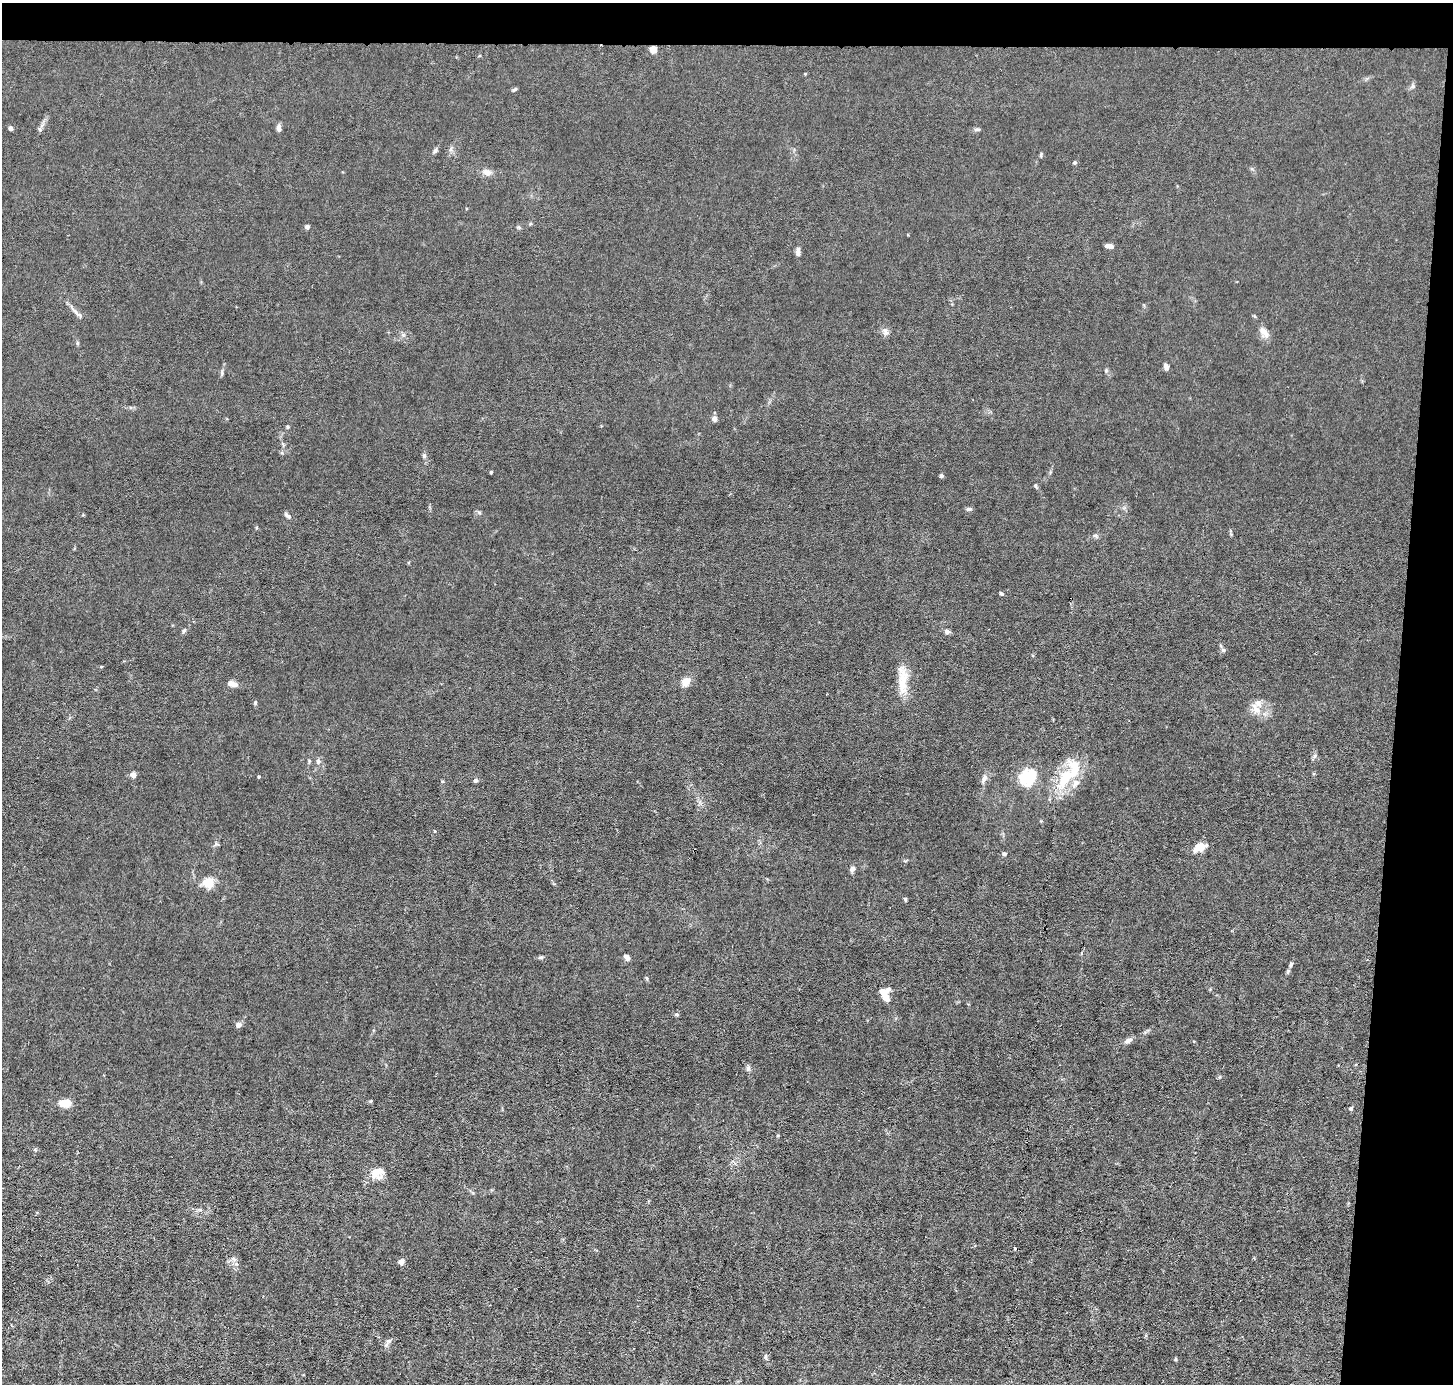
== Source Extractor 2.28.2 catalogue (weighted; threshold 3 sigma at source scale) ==
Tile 3 of 3 x 3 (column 3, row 1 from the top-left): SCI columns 2904-4354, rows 2902-4283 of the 4354 x 4384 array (HDU 1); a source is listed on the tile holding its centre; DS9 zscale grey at full resolution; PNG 1455 x 1386 px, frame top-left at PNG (2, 3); no overlay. Shown black and unused: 7% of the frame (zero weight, under 3 of 6 exposures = <1% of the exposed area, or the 3 px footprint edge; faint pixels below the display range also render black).
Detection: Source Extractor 2.28.2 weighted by HDU 2 'WHT'; one run over the whole footprint, this tile lists its part. Background 0.0122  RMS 0.0027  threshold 0.0111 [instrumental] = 3 sigma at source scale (4.09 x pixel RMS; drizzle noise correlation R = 1.36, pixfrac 0.8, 0.05/0.05 arcsec/px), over >= 5 px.
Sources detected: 69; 1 cosmic-ray / hot-pixel residue — not listed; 2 inside a brighter listed object's ellipse — not listed separately; the other 66 listed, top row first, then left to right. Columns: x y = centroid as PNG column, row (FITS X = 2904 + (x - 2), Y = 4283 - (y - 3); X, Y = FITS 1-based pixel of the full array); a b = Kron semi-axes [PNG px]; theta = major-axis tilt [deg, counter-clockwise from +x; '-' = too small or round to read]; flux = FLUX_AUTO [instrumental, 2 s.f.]
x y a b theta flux
653 50 6 6 - 2.3
1413 86 6 5 - 0.46
514 89 7 3 34 0.34
279 127 8 6 -86 0.89
10 128 4 4 - 0.88
977 129 9 4 5 0.46
451 149 7 4 71 0.48
435 150 6 5 - 0.54
1041 155 7 3 82 0.28
1075 163 4 4 - 0.38
487 172 10 8 -18 1.4
307 227 5 4 - 0.78
1109 246 7 4 -8 1.3
798 252 9 5 85 0.98
77 313 23 4 -40 1.1
885 332 11 8 -57 0.96
1264 332 16 8 -51 1.7
77 343 6 4 -89 0.31
1166 367 7 5 -65 0.91
714 419 7 6 - 0.92
288 427 5 4 - 0.29
424 456 7 5 -88 0.52
491 472 3 3 - 0.33
941 476 5 4 - 0.42
969 509 8 5 -1 0.49
479 512 6 4 -20 0.37
287 515 10 5 -41 0.67
1096 536 6 5 - 0.42
1001 593 5 4 - 0.39
184 631 8 4 65 0.45
947 632 7 6 - 0.68
1223 650 6 6 - 0.52
903 680 40 11 -89 5.1
686 681 9 8 - 2.5
232 684 13 6 -18 1.4
255 703 5 4 - 0.33
1256 708 18 8 -55 2.3
1315 756 6 4 89 0.51
318 761 7 6 - 0.58
133 775 7 6 - 0.92
259 777 4 3 - 0.24
1028 777 16 15 - 9.6
1065 778 25 11 60 8.6
984 779 11 6 69 1.1
476 781 6 6 - 0.43
435 831 4 3 - 0.2
1200 847 13 7 25 4
1004 854 5 5 - 0.4
852 869 8 6 54 0.73
209 882 6 6 - 7.2
905 899 7 3 -89 0.27
541 957 6 5 - 0.38
627 957 8 5 -52 0.88
1291 964 8 5 69 0.51
885 993 14 9 -74 3.6
677 1014 6 4 2 0.4
238 1025 6 5 - 1.2
1128 1041 11 6 27 1
748 1068 7 6 - 0.55
65 1103 12 8 0 3.2
1351 1108 5 5 - 0.42
375 1172 19 11 71 2.9
233 1259 7 5 -31 0.62
401 1262 4 4 - 2.6
389 1341 9 6 27 0.71
1176 1359 5 3 - 0.23
Overlapping masked pixels (flux is a lower limit): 1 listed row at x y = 653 50